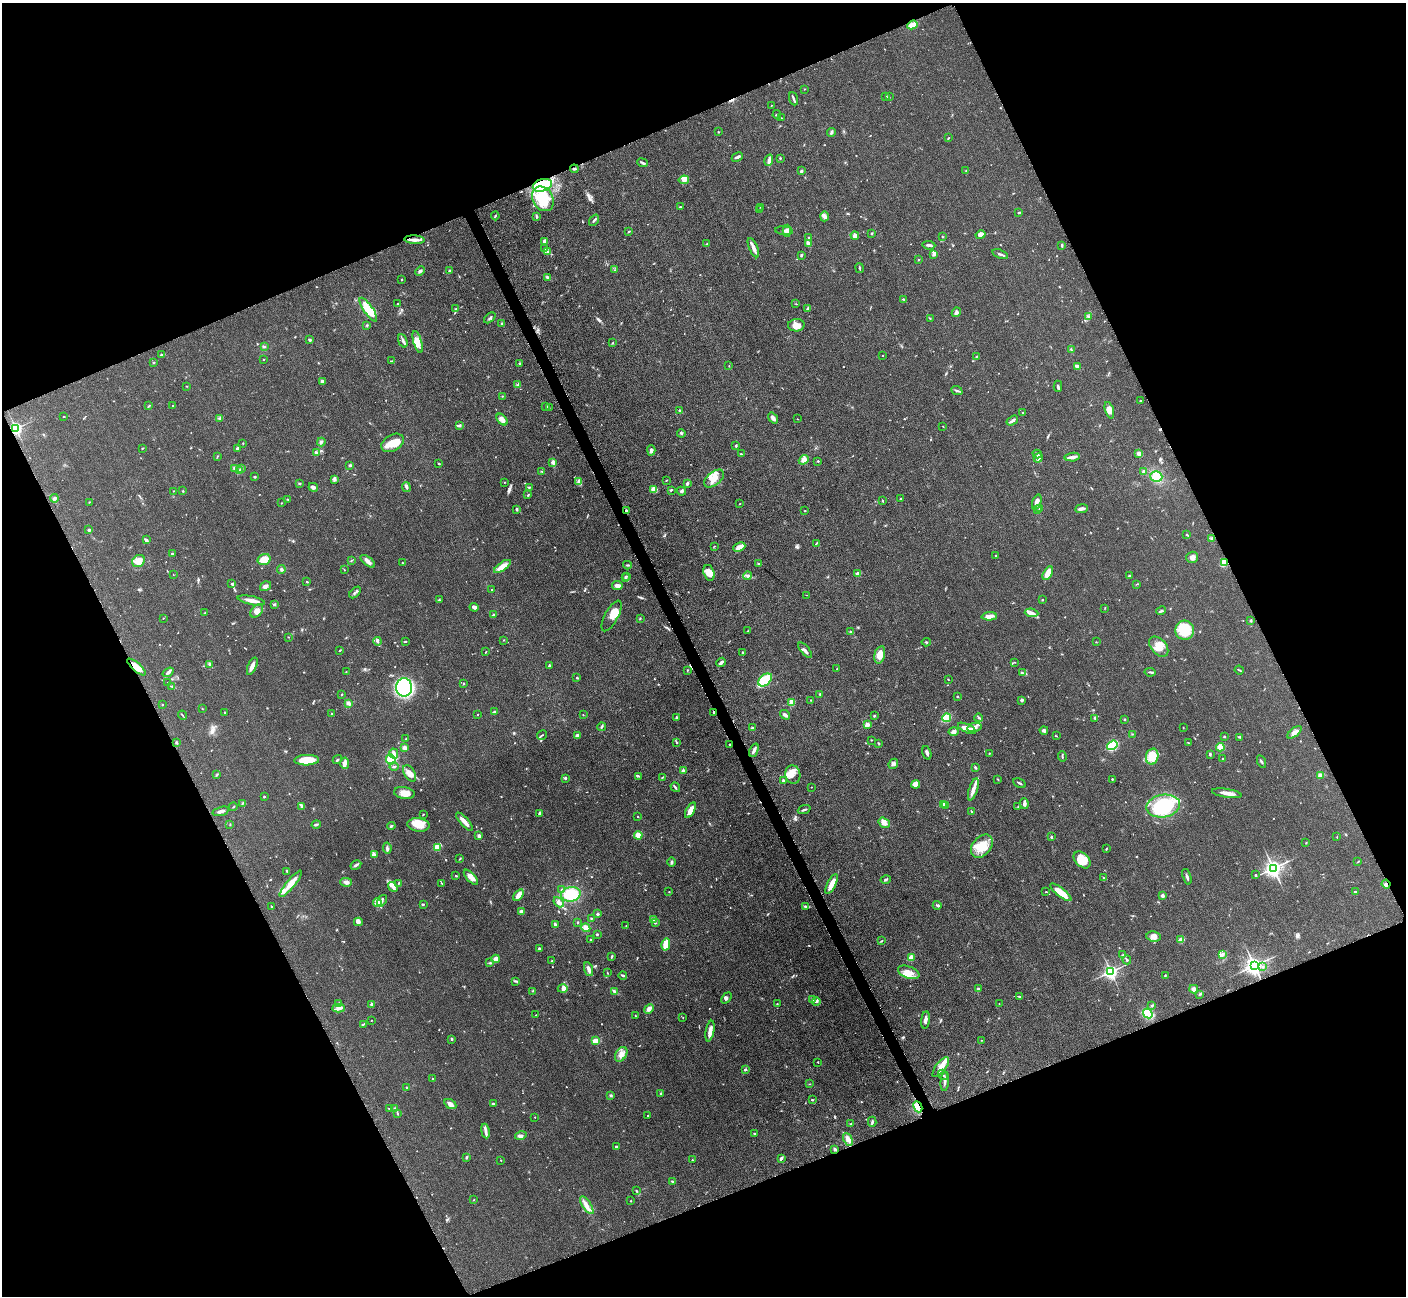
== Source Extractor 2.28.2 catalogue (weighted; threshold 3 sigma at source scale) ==
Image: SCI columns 19-5633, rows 297-5472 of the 5699 x 5661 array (HDU 1 of 3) = the unmasked area's bounding box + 8 px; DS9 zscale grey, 4 x 4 block average (1 PNG px = mean of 4 x 4 image px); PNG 1408 x 1298 px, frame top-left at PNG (2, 3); each listed source drawn as its Kron ellipse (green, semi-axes under 4 px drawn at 4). Shown black and unused: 44% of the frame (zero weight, under 3 of 5 exposures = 4% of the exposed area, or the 3 px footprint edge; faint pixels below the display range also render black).
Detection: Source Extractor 2.28.2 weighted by HDU 2 'WHT'. Background 0.0521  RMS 0.0055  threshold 0.0249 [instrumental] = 3 sigma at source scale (4.5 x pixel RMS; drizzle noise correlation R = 1.50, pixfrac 1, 0.05/0.05 arcsec/px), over >= 5 px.
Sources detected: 783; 6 too faint to see at this stretch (4 x 4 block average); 3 inside a brighter object's white glare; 4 cosmic-ray / hot-pixel residue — neither listed nor drawn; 15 coinciding with a brighter row at this scale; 51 inside a brighter listed object's ellipse — not listed separately; of the other 704, all 500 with FLUX_AUTO >= 1.44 (the completeness limit of this list) listed and drawn (204 fainter detections not listed), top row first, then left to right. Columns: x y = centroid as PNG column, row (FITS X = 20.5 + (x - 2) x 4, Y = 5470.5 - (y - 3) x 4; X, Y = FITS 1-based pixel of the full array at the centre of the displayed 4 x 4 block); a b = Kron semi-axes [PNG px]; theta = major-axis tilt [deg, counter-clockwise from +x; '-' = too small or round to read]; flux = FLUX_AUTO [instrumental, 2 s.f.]
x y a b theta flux
912 25 5 3 - 46
805 89 2 2 - 1.8
886 96 3 2 - 3.5
889 97 2 2 - 1.5
794 99 7 2 -69 7.5
771 105 2 2 - 1.5
777 115 4 2 - 3.2
781 118 3 2 - 1.5
718 132 2 2 - 2.9
831 132 4 2 - 5.2
948 138 2 2 - 2.9
737 157 6 2 25 10
780 158 2 2 - 2.8
769 160 6 3 73 11
643 163 5 2 - 6.3
574 169 4 2 - 4.9
966 170 2 2 - 1.6
801 171 2 2 - 21
684 180 5 4 - 12
542 185 10 6 17 140
543 199 13 10 -62 110
680 207 2 2 - 2.4
760 207 3 2 - 2.5
760 209 2 2 - 1.6
1019 212 4 2 - 1.7
495 216 4 2 - 3.7
824 216 5 4 - 11
536 217 3 2 - 5
594 220 6 2 52 5.5
629 231 3 2 - 2.5
784 231 9 3 -5 6.9
787 231 6 3 87 13
872 233 2 2 - 4.4
980 235 5 4 - 22
855 236 4 3 - 16
809 237 2 2 - 3.6
942 237 2 2 - 1.6
414 240 10 2 -4 18
545 241 2 2 - 47
707 244 2 2 - 2.3
808 244 4 2 - 18
929 245 6 2 -6 10
1062 245 3 2 - 5.5
753 248 10 3 -67 20
544 249 3 2 - 2.7
547 252 3 2 - 3.7
934 254 4 3 - 9.9
1000 254 8 2 -20 7.9
801 256 3 2 - 3.3
919 260 2 2 - 2.3
859 268 5 2 - 4.5
615 270 2 2 - 1.7
420 271 5 3 - 8.2
449 271 3 2 - 5.8
548 278 3 2 - 12
401 280 2 2 - 1.7
904 300 3 2 - 1.9
398 304 2 2 - 1.8
796 304 2 2 - 1.6
456 309 4 2 - 3
808 309 3 2 - 7.1
368 310 14 4 -55 82
956 312 5 3 - 13
1088 316 3 2 - 4.8
490 318 6 2 43 4.9
930 318 2 2 - 1.6
502 324 3 2 - 6.3
367 325 3 2 - 2.8
796 325 8 6 4 25
310 340 3 2 - 4.9
403 341 7 3 -69 8.6
418 342 11 4 -73 30
613 343 2 2 - 2.2
264 347 4 3 - 4.5
1071 350 4 2 - 2.9
161 355 3 2 - 3.3
882 355 2 2 - 1.9
976 357 2 2 - 1.8
264 359 2 2 - 1.6
391 361 3 2 - 2.5
153 363 2 2 - 2
520 363 3 3 - 4.4
729 366 2 2 - 2.3
1077 366 4 2 - 11
322 381 3 2 - 9.8
517 385 3 2 - 2.5
187 386 2 2 - 1.5
1058 386 5 2 - 5.3
957 391 6 2 -23 5.8
502 396 2 2 - 1.5
1140 401 2 2 - 2.1
149 406 4 2 - 3.3
173 406 2 2 - 1.6
546 406 3 2 - 4
549 408 2 2 - 2
679 410 2 2 - 3.4
1109 410 8 4 -73 25
1022 413 2 2 - 3
64 416 2 2 - 1.9
219 418 3 2 - 1.9
773 418 6 3 -53 15
797 419 2 2 - 1.6
502 420 7 4 -48 15
1012 421 6 3 33 9.1
459 425 4 3 - 5.4
943 426 2 2 - 1.5
16 429 2 2 - 770
681 433 4 2 - 3.5
321 442 4 2 - 5
243 443 2 2 - 2.3
392 443 12 8 30 43
736 445 2 2 - 6.3
142 448 2 2 - 2.3
237 448 3 3 - 4
651 450 5 3 - 12
317 453 4 2 - 4.6
741 454 2 2 - 1.7
1037 454 4 2 - 7.7
1139 454 2 2 - 22
217 457 3 2 - 2.4
1072 457 8 4 4 12
1038 458 5 3 - 16
804 460 5 4 - 13
818 461 2 2 - 3.3
553 462 3 3 - 15
439 463 2 2 - 2.7
350 465 4 2 - 5.5
235 468 3 2 - 6.6
242 468 2 2 - 1.7
239 471 2 2 - 1.8
1144 471 3 3 - 6.8
542 472 3 2 - 3.9
1156 476 6 5 - 50
255 477 3 2 - 2.7
714 479 11 6 39 40
334 480 3 2 - 4.8
666 480 3 2 - 2.1
579 481 4 2 - 5.7
504 482 2 2 - 1.7
300 483 3 2 - 2.9
687 483 3 2 - 10
313 487 5 3 - 12
406 487 5 2 - 7.3
529 487 3 2 - 3.8
654 489 4 3 - 30
671 490 3 2 - 3.6
173 491 2 2 - 1.7
183 491 2 2 - 1.6
681 491 5 3 - 5.4
528 495 3 2 - 3
54 498 4 3 - 6
288 499 3 2 - 1.5
901 499 3 2 - 2.5
883 501 3 2 - 2.3
89 502 2 2 - 1.9
1037 502 8 3 70 18
281 503 2 2 - 1.7
740 504 2 2 - 1.8
516 509 3 2 - 4.1
1040 509 2 2 - 3
1081 509 6 2 9 15
1038 510 2 2 - 2.1
626 511 2 2 - 22
805 511 2 2 - 2.1
89 530 2 2 - 7.4
1187 535 2 2 - 3.2
1212 539 4 3 - 5.2
146 540 3 3 - 7
816 543 4 2 - 2.4
714 546 3 2 - 1.5
739 547 6 3 23 26
172 554 2 2 - 3.1
996 556 2 2 - 2.7
1192 557 6 5 - 12
264 559 6 5 - 45
351 560 3 2 - 2.7
138 561 7 5 43 35
368 561 8 3 -39 13
1224 562 4 3 - 29
402 563 2 2 - 3.3
759 564 4 2 - 4.9
627 565 4 2 - 5
502 566 10 4 35 32
281 569 4 3 - 5
344 570 2 2 - 1.5
709 573 8 5 -73 43
858 573 4 3 - 6.6
1048 573 7 4 60 37
173 575 2 2 - 1.5
627 576 2 2 - 2.1
748 576 4 3 - 5.8
1129 576 2 2 - 4.1
625 578 3 2 - 3.1
306 582 2 2 - 1.7
231 583 2 2 - 2.6
1137 584 4 2 - 2.2
617 585 5 4 - 12
266 586 6 4 35 9.5
492 590 2 2 - 1.8
355 592 7 2 44 7.2
807 595 2 2 - 1.4
251 600 14 3 -12 26
439 600 2 2 - 2.2
1042 600 2 2 - 7.8
274 604 3 3 - 4.5
474 607 4 3 - 13
1105 608 2 2 - 1.5
257 611 7 5 47 15
1161 611 5 2 - 4.9
205 613 3 2 - 2.7
1032 613 7 3 -6 11
493 615 3 2 - 3.4
611 616 17 6 61 45
989 616 8 3 3 21
163 618 2 2 - 1.7
640 618 2 2 - 2.2
1251 621 3 2 - 3.2
1185 630 9 9 - 110
748 631 2 2 - 2.1
850 632 2 2 - 2.7
288 637 2 2 - 1.7
504 640 2 2 - 1.6
377 641 4 3 - 5.8
405 641 3 2 - 2.8
926 642 4 2 - 3.5
1096 642 2 2 - 1.5
1159 647 11 7 -49 37
340 650 2 2 - 2.8
805 650 9 3 -50 11
486 652 2 2 - 1.9
743 652 2 2 - 3.9
880 655 9 5 76 37
721 662 5 2 - 11
1015 662 3 2 - 1.9
209 665 3 2 - 4.6
252 666 9 3 66 19
549 666 2 2 - 5.3
136 667 12 4 -41 37
837 669 2 2 - 2.2
687 670 2 2 - 2.4
1239 670 5 2 - 2.9
168 672 6 3 35 7.8
346 672 2 2 - 1.5
1150 672 5 2 - 4.8
1022 673 3 2 - 5.9
577 678 2 2 - 3.2
948 679 2 2 - 2.1
765 680 8 5 40 140
168 683 2 2 - 3.9
463 683 2 2 - 2.3
172 686 3 2 - 2.6
404 687 9 8 - 280
342 694 2 2 - 2.6
820 694 3 2 - 3.2
958 697 2 2 - 1.8
811 700 2 2 - 1.5
1021 700 4 3 - 4.2
792 702 4 3 - 21
348 703 2 2 - 25
162 705 2 2 - 1.6
202 709 2 2 - 1.5
494 712 4 2 - 10
713 712 3 2 - 2.8
225 713 3 2 - 2.5
331 713 2 2 - 1.6
182 715 5 2 - 3
477 715 2 2 - 1.7
583 715 2 2 - 1.8
785 715 5 2 - 11
874 716 3 2 - 3.1
676 717 3 2 - 4.8
946 718 4 3 - 81
979 718 4 2 - 3.3
1095 718 3 2 - 3.8
1124 719 2 2 - 2.3
867 725 2 2 - 67
602 727 4 2 - 4.8
975 727 7 4 13 14
752 728 2 2 - 6
967 728 10 4 -24 24
1183 728 2 2 - 1.5
1044 730 4 2 - 10
953 732 5 3 - 7.6
1294 732 8 3 41 19
1132 734 2 2 - 1.5
542 735 5 2 - 3.4
577 736 3 3 - 19
1056 736 3 2 - 1.8
1224 737 3 2 - 2.1
1240 737 4 2 - 3.5
406 739 2 2 - 2.4
871 740 3 2 - 1.8
176 743 2 2 - 12
677 743 3 2 - 2.7
879 743 2 2 - 2.3
1188 743 2 2 - 2.1
730 744 2 2 - 4
1112 745 5 3 - 170
1220 747 4 4 - 21
404 748 3 3 - 11
754 750 7 2 69 11
927 753 7 3 -75 9
989 753 2 2 - 1.5
394 754 5 3 - 8.5
1210 754 3 2 - 4.9
1062 757 5 2 - 4.2
1152 757 8 6 76 58
391 759 5 4 - 48
1223 759 2 2 - 3.2
307 760 12 5 2 78
337 760 5 2 - 3.9
1262 762 6 2 -65 4.9
345 763 6 4 -87 12
893 764 5 4 - 8.4
394 767 4 2 - 4.2
975 767 2 2 - 4.2
683 770 3 3 - 4.7
410 773 9 5 -59 22
793 774 9 7 -82 24
217 775 3 2 - 2.3
1320 775 4 3 - 9.5
638 776 4 2 - 3.3
662 777 3 2 - 2.3
565 779 3 3 - 3.7
998 779 2 2 - 1.6
1112 779 2 2 - 5.5
783 781 3 2 - 6.5
1019 783 7 2 -28 5.3
916 784 4 4 - 32
675 787 5 2 - 4.7
811 787 2 2 - 2.1
973 789 11 3 71 20
404 793 10 6 -9 25
1227 793 15 3 -8 22
264 797 2 2 - 4.8
243 803 2 2 - 1.8
944 804 4 3 - 7.7
1024 804 5 3 - 9
946 806 3 2 - 4.1
1163 806 17 11 11 250
233 807 4 2 - 2.3
302 807 4 3 - 5.2
1018 807 2 2 - 2.6
690 810 8 3 61 40
804 810 7 2 21 6.1
221 811 8 2 15 12
972 812 3 2 - 7.2
539 813 3 2 - 4.4
423 814 2 2 - 2.2
638 817 2 2 - 1.4
464 822 11 3 -49 24
884 823 6 4 -32 14
316 824 5 2 - 6.2
230 825 2 2 - 2
418 825 11 6 -6 49
391 826 4 2 - 5.3
638 835 4 3 - 22
479 836 2 2 - 12
1051 837 2 2 - 4.3
1337 837 2 2 - 1.5
1306 843 2 2 - 1.6
982 846 13 9 49 53
437 847 2 2 - 160
387 848 5 3 - 6.7
1106 848 3 2 - 3.3
375 855 4 3 - 11
460 859 3 2 - 2.3
1082 860 10 6 -45 70
672 862 5 2 - 5
1358 862 2 2 - 1.5
356 865 6 2 30 6.8
1273 868 3 3 - 1800
287 871 4 2 - 3.3
1256 875 3 2 - 2
456 876 3 2 - 2.8
471 877 9 4 -47 24
1103 877 2 2 - 2.2
1187 877 8 2 -72 7.2
886 879 5 3 - 4.5
346 882 6 3 -14 15
398 883 3 2 - 2.1
442 883 2 2 - 1.5
291 884 16 4 50 43
832 884 11 3 63 49
1386 884 4 2 - 6.3
393 887 5 3 - 9.6
562 890 2 2 - 4.2
669 892 2 2 - 1.8
1046 892 2 2 - 2.1
1061 892 13 3 -38 63
1355 892 2 2 - 6.3
571 894 10 7 10 110
518 895 6 3 53 25
1162 896 3 2 - 11
382 901 6 4 56 8.7
377 902 4 3 - 11
559 902 6 3 -48 22
423 905 3 2 - 2.7
937 905 4 2 - 5
271 906 2 2 - 2.7
806 906 3 2 - 3.9
521 911 3 3 - 7.2
597 914 2 2 - 5.1
591 918 3 2 - 2.5
653 920 3 2 - 3
358 922 4 4 - 11
577 922 2 2 - 2.6
655 923 2 2 - 4.1
555 924 3 2 - 10
626 926 2 2 - 2
586 928 4 3 - 25
597 934 2 2 - 3.9
1154 936 7 5 -8 24
591 940 2 2 - 1.9
1181 940 4 3 - 36
881 941 4 2 - 2.3
666 944 6 3 77 47
539 949 4 2 - 3.9
1122 955 3 2 - 2.3
1222 955 3 3 - 4.9
611 957 3 2 - 3.6
911 958 3 3 - 23
495 959 4 3 - 15
1127 960 5 2 - 6.2
552 961 2 2 - 2.6
490 963 3 2 - 3.4
1254 966 3 2 - 1900
1263 967 3 2 - 2.7
588 969 7 3 -72 14
909 972 11 6 -21 32
1111 972 2 2 - 1100
607 973 2 2 - 1.5
623 975 4 2 - 6.1
1165 975 2 2 - 3
515 981 2 2 - 2.4
563 989 5 4 - 9.1
978 989 4 3 - 4.3
1194 989 4 4 - 12
533 991 2 2 - 1.5
615 991 3 3 - 4.7
1199 994 3 2 - 3.1
1020 997 3 2 - 2.6
726 998 6 3 50 6.7
812 1000 2 2 - 1.5
816 1001 4 4 - 7.7
339 1003 2 2 - 3.1
999 1003 2 2 - 2
371 1004 3 3 - 4.8
777 1004 2 2 - 1.6
1152 1005 4 2 - 3.6
338 1008 6 3 3 11
649 1009 5 3 - 15
1148 1013 5 4 - 91
536 1015 2 2 - 1.7
635 1016 2 2 - 1.5
683 1018 2 2 - 1.4
371 1020 2 2 - 1.8
925 1020 9 2 83 17
363 1024 4 2 - 3
710 1031 10 2 79 33
452 1039 3 2 - 4.7
981 1040 2 2 - 1.5
595 1041 4 3 - 25
621 1054 8 5 58 20
818 1062 2 2 - 2
941 1067 12 5 54 29
745 1070 2 2 - 6.4
943 1075 5 2 - 5.1
432 1078 2 2 - 1.9
945 1081 10 3 84 12
809 1084 2 2 - 1.8
406 1087 2 2 - 1.8
661 1094 3 2 - 4
611 1095 3 2 - 5.5
812 1100 2 2 - 3.8
450 1104 6 4 -31 14
493 1104 3 2 - 3.6
918 1107 6 4 -65 49
389 1108 3 2 - 1.7
395 1109 3 3 - 6
397 1113 2 2 - 2.4
648 1115 2 2 - 3.4
535 1117 2 2 - 2
872 1122 5 2 - 6.7
851 1124 3 2 - 2.4
485 1131 7 3 -80 12
754 1134 2 2 - 3.3
521 1136 6 3 14 10
848 1139 7 3 -63 21
616 1147 3 2 - 3.9
835 1149 2 2 - 7.6
467 1157 3 2 - 2.7
781 1158 4 2 - 8.1
501 1160 2 2 - 1.7
692 1160 3 2 - 2
672 1181 3 2 - 3.2
636 1191 2 2 - 2.7
474 1200 2 2 - 1.9
630 1201 2 2 - 2.1
587 1205 10 4 -56 21
Overlapping masked pixels (flux is a lower limit): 9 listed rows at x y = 542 185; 16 429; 626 511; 1224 562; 136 667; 713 712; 730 744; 1386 884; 918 1107
Diffuse or blended objects may show on this block-average render without a row.